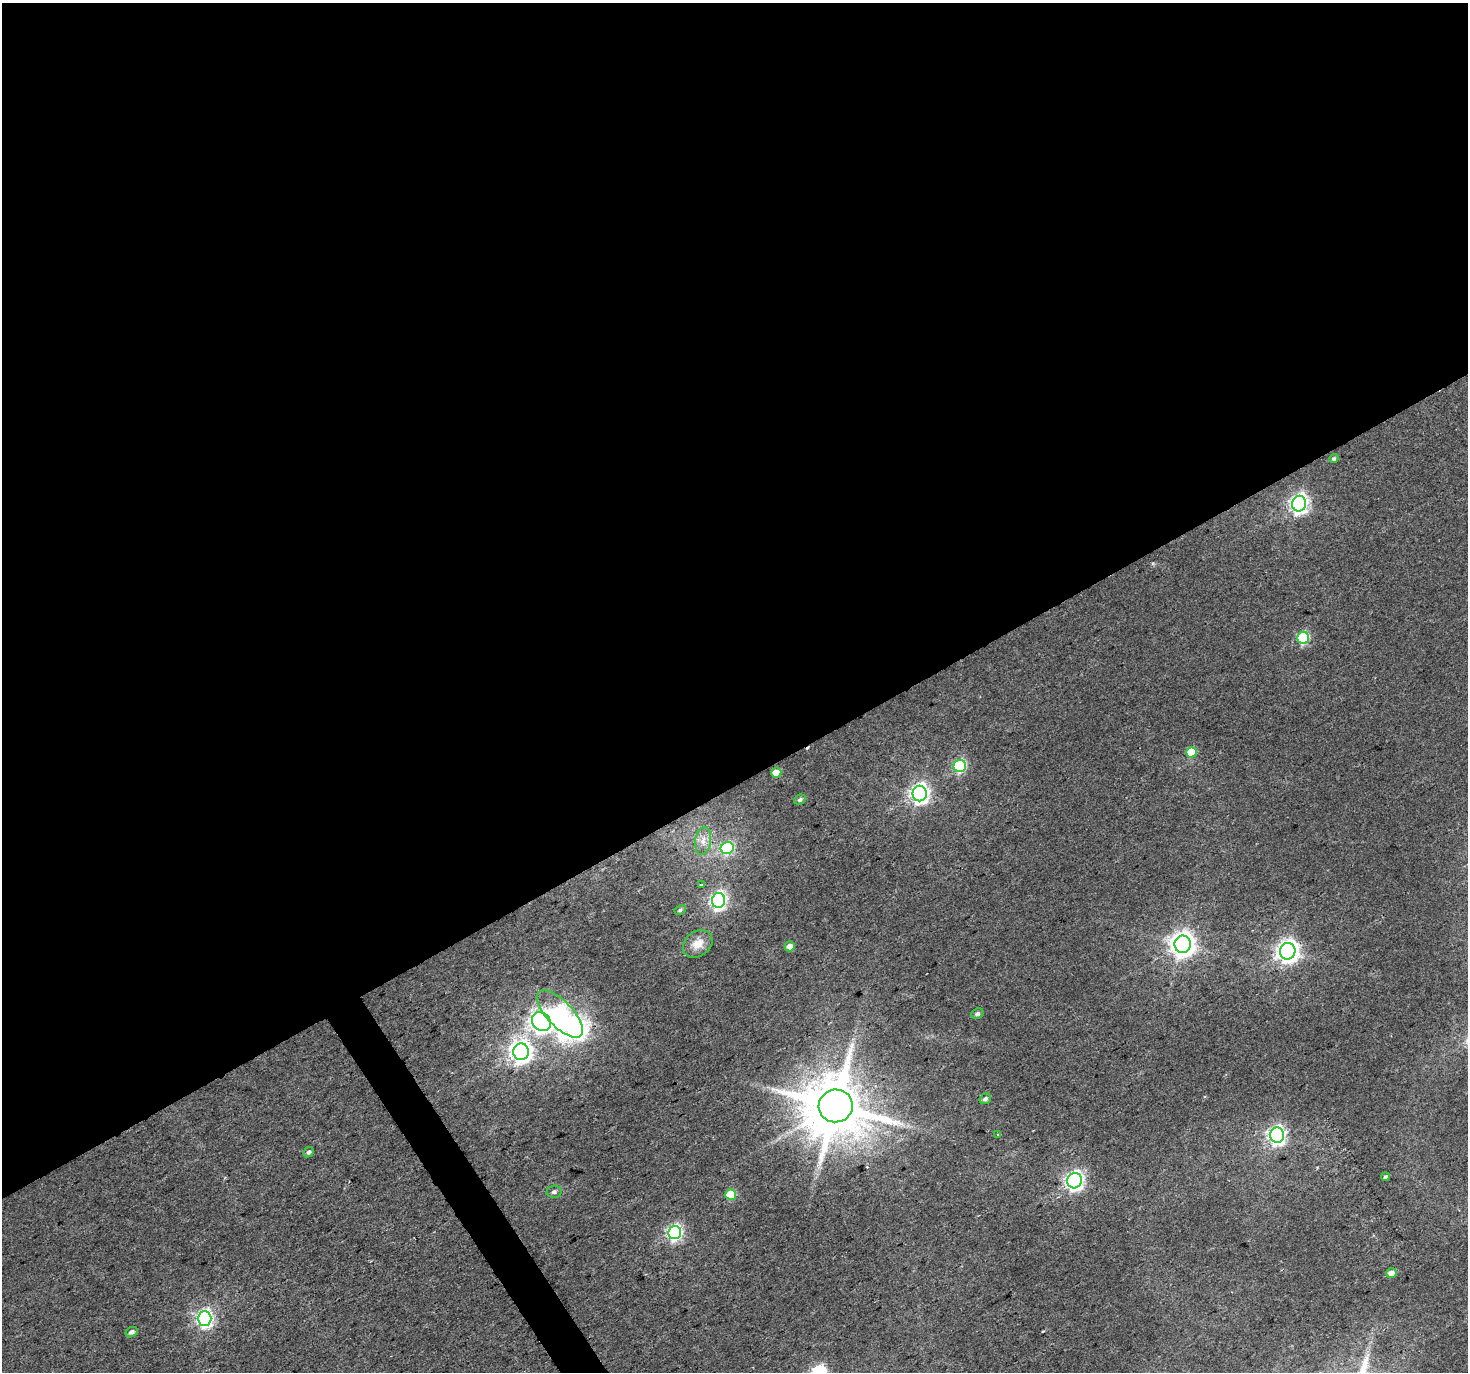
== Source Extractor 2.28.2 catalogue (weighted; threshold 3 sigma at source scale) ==
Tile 2 of 4 x 4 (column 2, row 1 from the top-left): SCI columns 1467-2932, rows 4225-5594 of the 5865 x 5769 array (HDU 1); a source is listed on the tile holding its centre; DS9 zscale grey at full resolution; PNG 1470 x 1374 px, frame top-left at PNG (2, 3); each listed source drawn as its Kron ellipse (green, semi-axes under 4 px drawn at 4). Shown black and unused: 58% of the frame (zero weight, under 2 of 3 exposures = <1% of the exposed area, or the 3 px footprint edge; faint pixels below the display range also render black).
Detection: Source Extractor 2.28.2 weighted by HDU 2 'WHT'; one run over the whole footprint, this tile lists its part. Background 0.0398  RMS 0.0065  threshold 0.0293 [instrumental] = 3 sigma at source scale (4.5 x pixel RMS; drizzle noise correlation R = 1.50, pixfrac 1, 0.0396/0.0396 arcsec/px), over >= 5 px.
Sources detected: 36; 2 cosmic-ray / hot-pixel residue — neither listed nor drawn; the other 34 listed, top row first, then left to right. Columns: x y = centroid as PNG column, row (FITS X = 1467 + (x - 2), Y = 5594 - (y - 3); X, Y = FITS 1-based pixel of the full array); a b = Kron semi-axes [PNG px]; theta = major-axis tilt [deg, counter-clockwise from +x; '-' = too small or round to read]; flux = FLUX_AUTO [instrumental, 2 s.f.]
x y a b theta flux
1334 459 4 4 - 1.5
1299 504 8 7 - 280
1303 638 6 5 - 61
1191 752 5 5 - 27
960 766 6 6 - 80
776 773 5 5 - 12
920 794 8 7 - 310
800 800 6 4 26 1.7
703 841 14 8 81 5.3
727 848 6 6 - 63
701 885 3 3 - 3.2
718 900 7 6 - 220
680 910 6 4 29 1.3
698 944 16 12 37 8.8
1183 944 8 8 - 660
790 946 5 5 - 4.5
1288 951 8 7 - 490
560 1014 30 13 -46 230
977 1014 6 5 - 1.9
541 1022 10 8 -44 380
521 1052 8 8 - 450
985 1099 6 5 - 1.8
836 1106 17 16 - 5300
998 1134 3 2 - 0.47
1277 1135 7 7 - 270
309 1152 6 4 42 1.8
1385 1177 4 4 - 1.3
1074 1181 8 7 - 260
554 1192 7 6 - 1.9
731 1195 5 5 - 28
675 1233 6 6 - 160
1391 1273 5 5 - 5.1
204 1318 7 7 - 210
131 1332 6 5 - 2.7